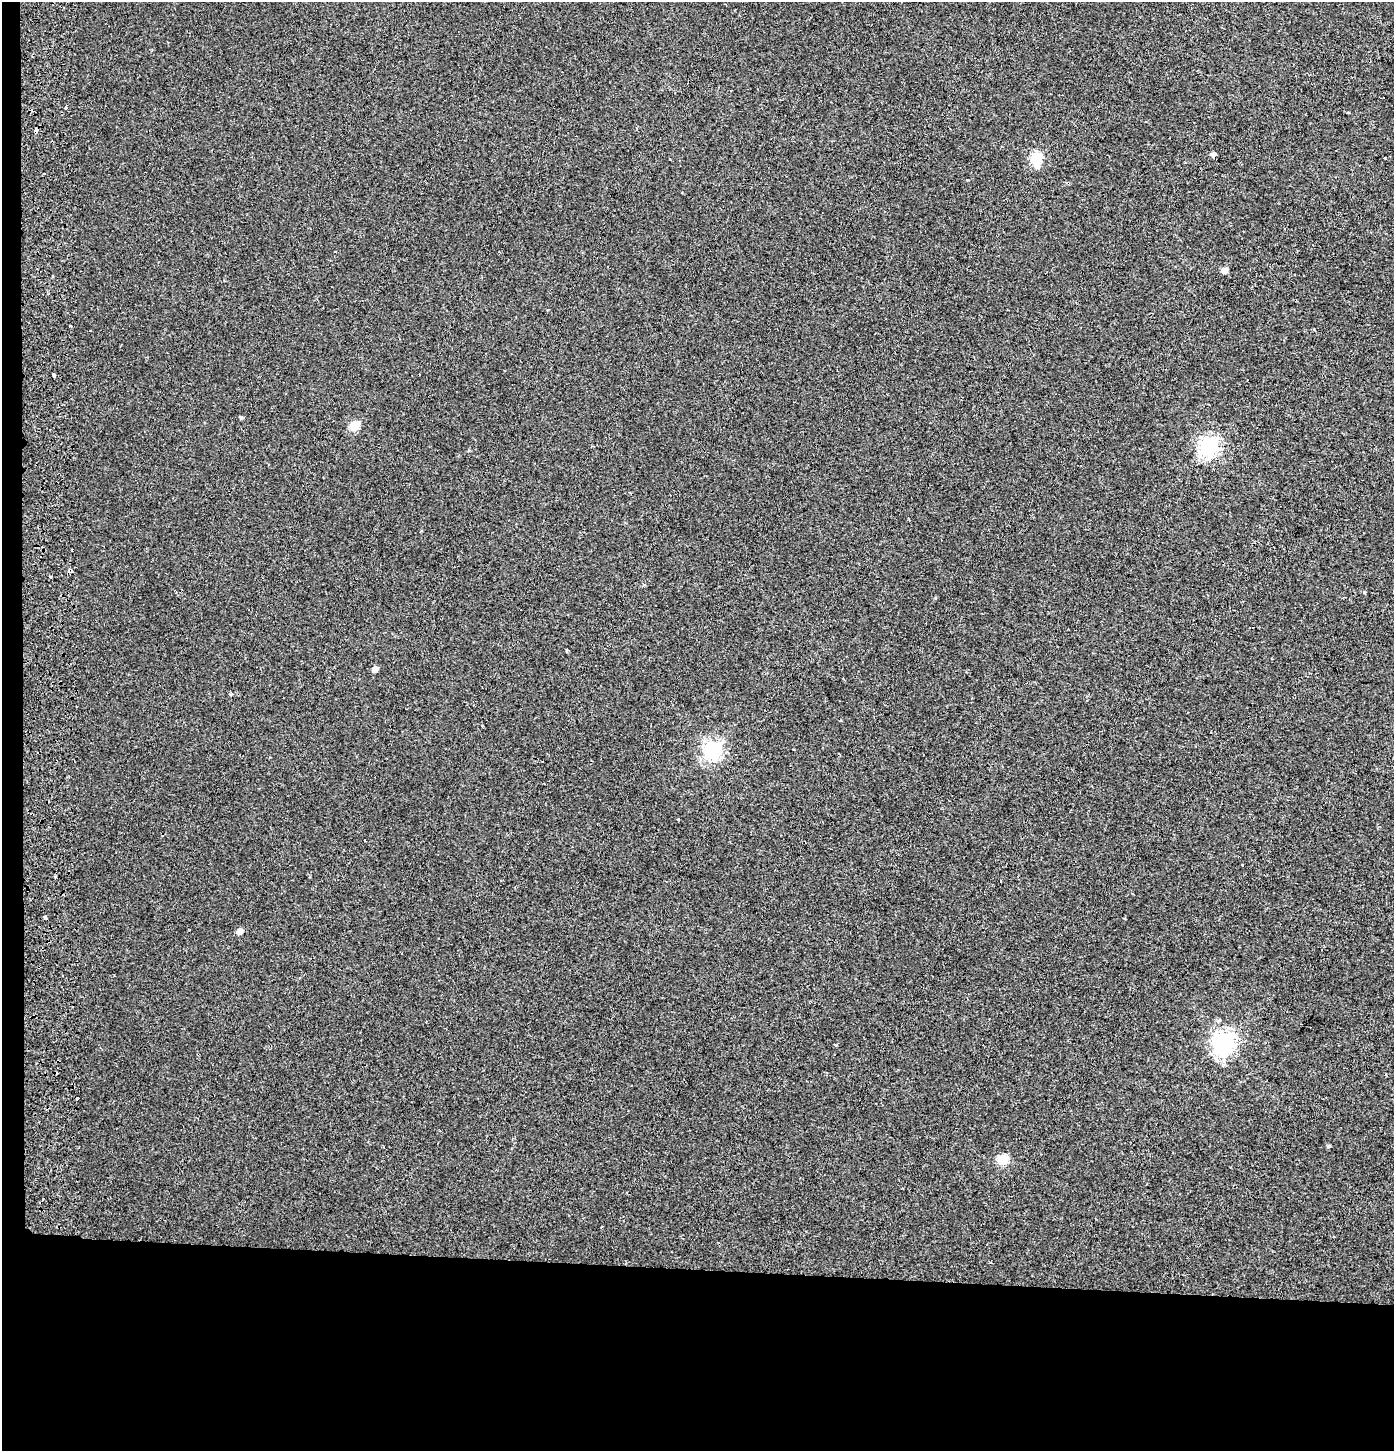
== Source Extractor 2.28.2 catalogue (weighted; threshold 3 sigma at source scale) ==
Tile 7 of 3 x 3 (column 1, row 3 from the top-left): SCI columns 212-1603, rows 10-1458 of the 4653 x 4355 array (HDU 1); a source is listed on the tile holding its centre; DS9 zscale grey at full resolution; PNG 1396 x 1453 px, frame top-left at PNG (2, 2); no overlay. Shown black and unused: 14% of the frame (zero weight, under 2 of 3 exposures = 2% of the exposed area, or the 3 px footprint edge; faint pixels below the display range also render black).
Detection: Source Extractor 2.28.2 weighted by HDU 2 'WHT'; one run over the whole footprint, this tile lists its part. Background 0.00215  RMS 0.0047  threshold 0.0209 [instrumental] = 3 sigma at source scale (4.5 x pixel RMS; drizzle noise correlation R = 1.50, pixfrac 1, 0.0396/0.0396 arcsec/px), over >= 5 px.
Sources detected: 31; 3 cosmic-ray / hot-pixel residue — not listed; the other 28 listed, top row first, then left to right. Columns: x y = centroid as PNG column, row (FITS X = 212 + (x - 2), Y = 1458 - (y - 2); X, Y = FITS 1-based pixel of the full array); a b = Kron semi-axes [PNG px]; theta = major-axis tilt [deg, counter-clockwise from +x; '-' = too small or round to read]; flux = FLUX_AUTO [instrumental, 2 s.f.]
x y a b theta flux
65 108 3 3 - 2.1
36 130 4 3 - 7.9
1213 154 5 5 - 1.7
1036 157 6 6 - 34
669 159 3 2 - 0.81
1036 165 7 7 - 3.6
967 180 3 3 - 0.44
335 251 3 3 - 0.79
1224 270 5 5 - 4
70 326 4 2 - 0.41
241 417 4 4 - 0.72
354 425 6 5 - 18
1209 446 7 7 - 200
69 571 5 3 - 2.6
51 577 3 2 - 0.6
567 650 3 3 - 0.69
375 669 5 5 - 3.3
231 694 4 3 - 0.82
713 750 7 7 - 170
678 819 3 3 - 0.43
55 876 2 2 - 0.53
1001 881 3 3 - 1.2
45 917 4 3 - 2
240 931 5 5 - 3.3
1224 1042 8 7 - 280
77 1098 4 3 - 1
1328 1146 5 4 - 0.61
1002 1160 6 5 - 24
Overlapping masked pixels (flux is a lower limit): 2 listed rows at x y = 36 130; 69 571